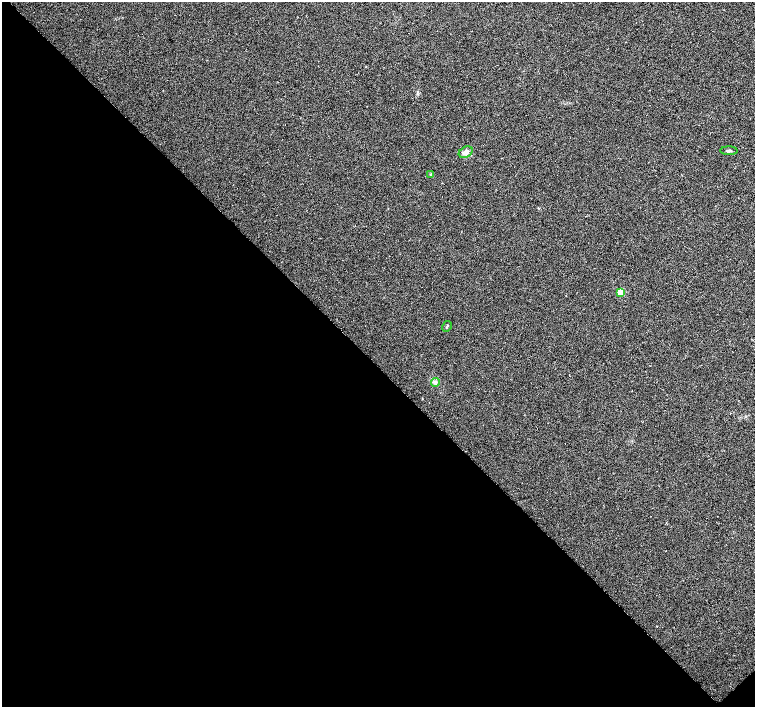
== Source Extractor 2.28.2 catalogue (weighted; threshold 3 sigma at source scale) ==
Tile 14 of 4 x 4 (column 2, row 4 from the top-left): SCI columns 1507-3011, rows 151-1560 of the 6024 x 6005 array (HDU 1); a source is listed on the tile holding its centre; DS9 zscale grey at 2 x 2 block average (1 PNG px = mean of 2 x 2 image px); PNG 757 x 709 px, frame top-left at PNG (2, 2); each listed source drawn as its Kron ellipse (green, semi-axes under 4 px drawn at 4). Shown black and unused: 48% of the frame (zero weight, under 3 of 6 exposures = <1% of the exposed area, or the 3 px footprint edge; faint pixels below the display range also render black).
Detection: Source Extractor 2.28.2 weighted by HDU 2 'WHT'; one run over the whole footprint, this tile lists its part. Background 0.00658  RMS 0.0039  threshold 0.0159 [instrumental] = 3 sigma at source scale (4.09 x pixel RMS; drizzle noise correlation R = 1.36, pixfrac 0.8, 0.0396/0.0396 arcsec/px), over >= 5 px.
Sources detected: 6; all 6 listed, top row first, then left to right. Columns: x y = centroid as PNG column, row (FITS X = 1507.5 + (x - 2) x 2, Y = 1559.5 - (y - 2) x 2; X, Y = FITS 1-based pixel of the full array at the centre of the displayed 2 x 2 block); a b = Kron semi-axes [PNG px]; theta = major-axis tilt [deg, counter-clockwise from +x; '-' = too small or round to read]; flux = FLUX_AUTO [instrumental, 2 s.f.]
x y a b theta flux
729 151 8 2 0 1.4
466 152 7 5 32 3.8
431 174 3 2 - 1.3
620 292 3 3 - 20
447 326 6 2 60 0.7
435 383 4 3 - 1.4